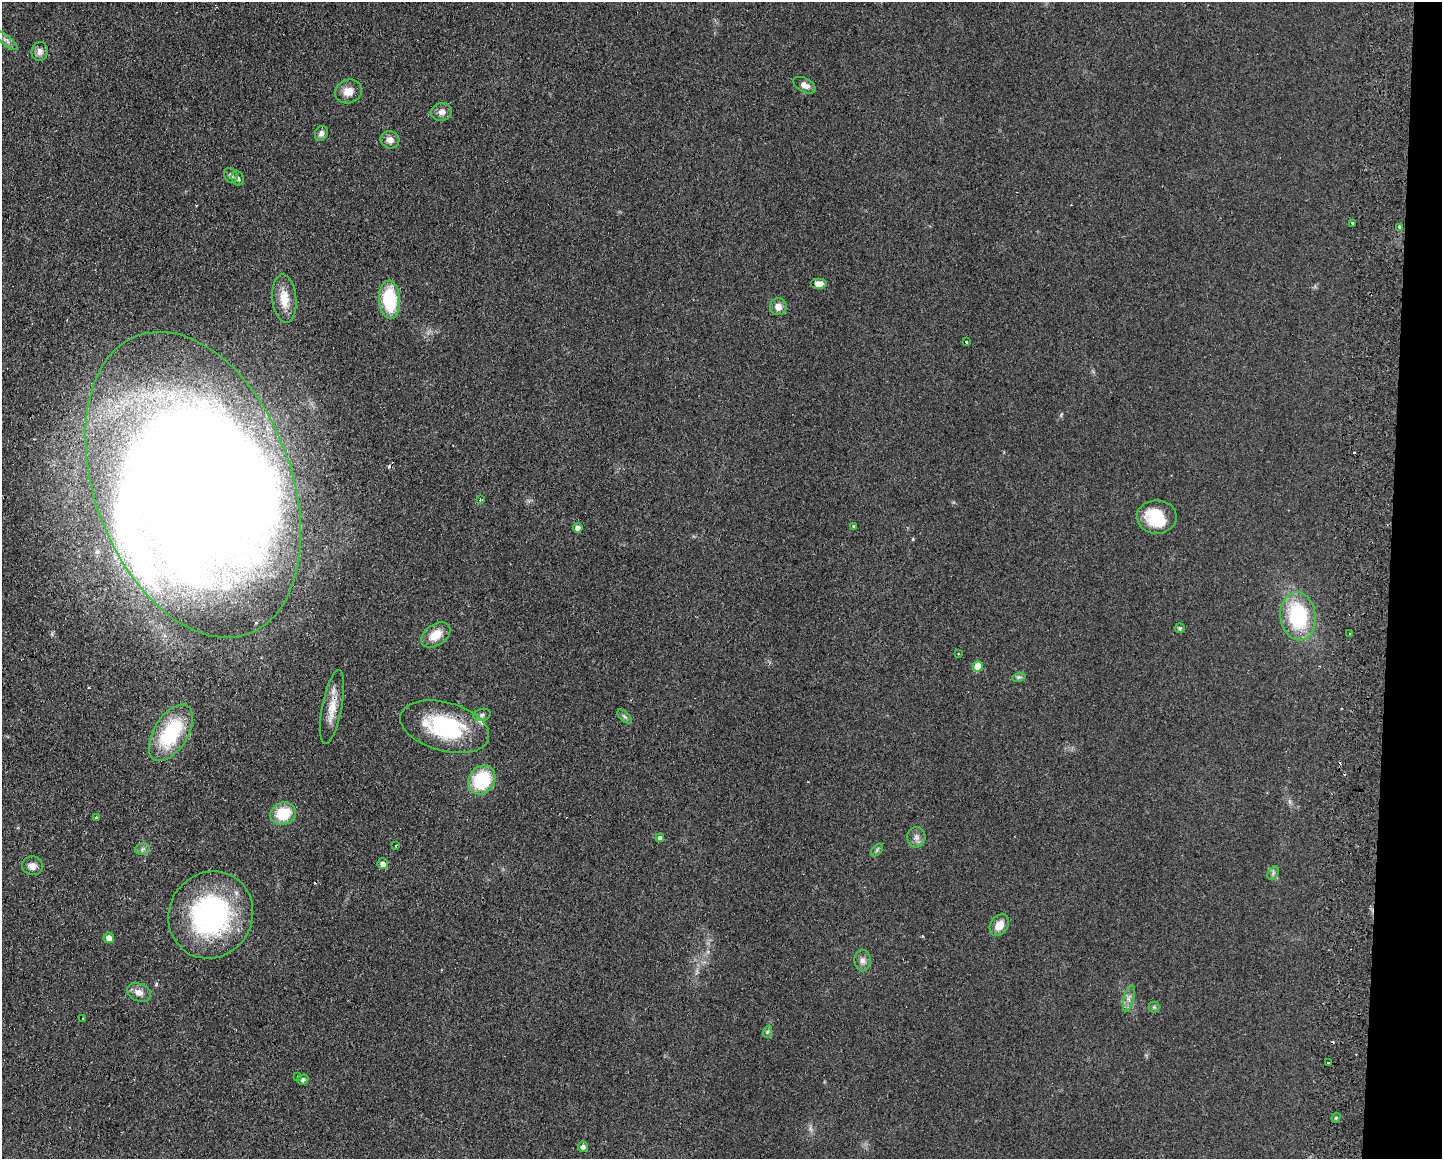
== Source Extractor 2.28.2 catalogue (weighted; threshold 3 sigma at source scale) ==
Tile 6 of 3 x 4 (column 3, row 2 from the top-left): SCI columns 3050-4489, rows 2325-3481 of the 4768 x 4648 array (HDU 1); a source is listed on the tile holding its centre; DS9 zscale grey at full resolution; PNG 1444 x 1161 px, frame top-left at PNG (2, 2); each listed source drawn as its Kron ellipse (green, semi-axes under 4 px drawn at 4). Shown black and unused: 4% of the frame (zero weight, under 2 of 3 exposures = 3% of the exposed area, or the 3 px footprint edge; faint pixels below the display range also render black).
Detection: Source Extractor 2.28.2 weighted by HDU 2 'WHT'; one run over the whole footprint, this tile lists its part. Background 0.0805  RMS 0.0096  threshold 0.0432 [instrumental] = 3 sigma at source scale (4.5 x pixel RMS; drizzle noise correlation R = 1.50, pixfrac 1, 0.05/0.05 arcsec/px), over >= 5 px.
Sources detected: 71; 4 inside a brighter object's white glare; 7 cosmic-ray / hot-pixel residue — neither listed nor drawn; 2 inside a brighter listed object's ellipse — not listed separately; the other 58 listed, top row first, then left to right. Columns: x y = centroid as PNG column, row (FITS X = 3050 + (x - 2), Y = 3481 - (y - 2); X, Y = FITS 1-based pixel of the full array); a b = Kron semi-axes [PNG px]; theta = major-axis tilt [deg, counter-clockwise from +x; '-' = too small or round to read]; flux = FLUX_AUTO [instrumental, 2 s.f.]
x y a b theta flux
6 40 14 5 -40 3.6
40 51 9 8 - 5
805 85 12 7 -28 5.6
348 91 14 11 22 9.9
442 112 10 9 - 5.6
321 133 8 6 64 3.2
390 140 9 8 - 6.2
231 176 8 6 -57 2.4
238 178 7 6 - 2.4
1352 223 3 3 - 1.7
1399 227 4 3 - 5.3
819 283 8 5 0 6.1
284 299 24 12 -85 17
390 300 19 10 -87 50
778 307 8 8 - 6.6
966 342 3 2 - 1.4
193 485 159 98 -69 2800
480 500 4 2 - 1.1
1157 517 20 16 1 35
853 526 4 4 - 0.91
578 528 5 4 - 5.4
1298 616 24 17 -83 75
1180 628 5 5 - 1.8
1350 634 3 3 - 0.77
436 635 16 10 35 14
958 654 3 2 - 0.65
978 666 5 5 - 21
1019 677 7 4 17 1.8
332 707 38 10 79 17
482 715 8 6 16 2.6
625 717 9 4 -44 2.3
445 727 45 24 -15 86
171 733 31 17 58 69
482 780 15 13 53 51
283 814 13 11 18 31
96 817 4 3 - 0.95
916 837 10 9 - 4.7
660 838 4 4 - 3
396 845 3 2 - 0.87
142 849 7 5 13 2.4
877 850 7 4 46 1.7
383 864 5 5 - 4.8
32 866 10 9 - 6.5
1273 873 7 4 58 2.1
211 915 44 41 58 170
999 925 12 8 55 11
109 938 5 5 - 6.4
862 960 11 8 -88 4.8
139 992 12 8 -24 7.2
1129 998 13 4 74 4
1154 1007 5 5 - 1.4
83 1018 3 2 - 0.79
767 1032 6 4 70 1.5
1328 1063 3 3 - 1.7
298 1076 3 3 - 2.6
303 1079 5 5 - 2.5
1336 1118 5 4 - 1.4
583 1147 5 5 - 3.3
Overlapping masked pixels (flux is a lower limit): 2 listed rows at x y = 332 707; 445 727